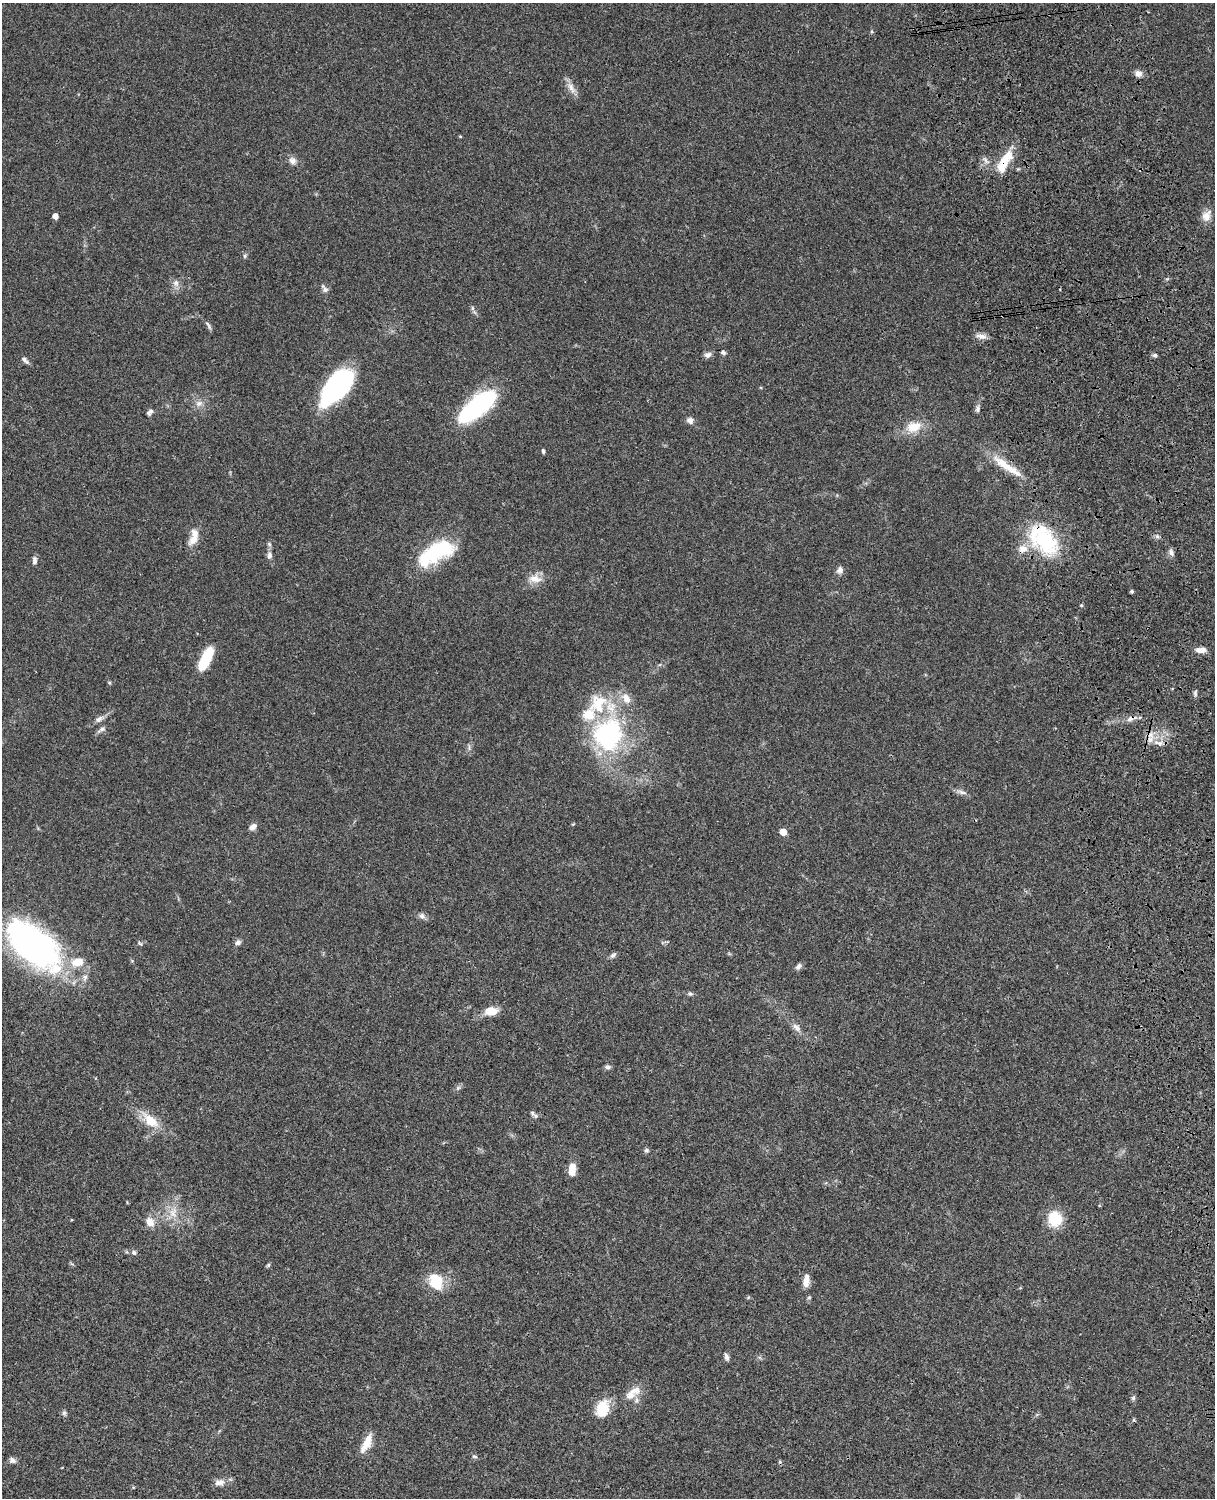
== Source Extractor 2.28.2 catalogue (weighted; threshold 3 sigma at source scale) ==
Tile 6 of 4 x 3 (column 2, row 2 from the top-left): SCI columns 1333-2545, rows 1772-3267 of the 5088 x 4925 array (HDU 1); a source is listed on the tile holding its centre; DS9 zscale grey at full resolution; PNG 1217 x 1500 px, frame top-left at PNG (2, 3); no overlay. Shown black and unused: <1% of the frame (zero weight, under 3 of 4 exposures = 6% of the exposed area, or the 3 px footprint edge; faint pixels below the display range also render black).
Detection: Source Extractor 2.28.2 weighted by HDU 2 'WHT'; one run over the whole footprint, this tile lists its part. Background 0.0765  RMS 0.0057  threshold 0.0258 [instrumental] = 3 sigma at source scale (4.5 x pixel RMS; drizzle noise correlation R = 1.50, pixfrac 1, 0.05/0.05 arcsec/px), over >= 5 px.
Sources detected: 91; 1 inside a brighter object's white glare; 1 cosmic-ray / hot-pixel residue — not listed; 6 inside a brighter listed object's ellipse — not listed separately; the other 83 listed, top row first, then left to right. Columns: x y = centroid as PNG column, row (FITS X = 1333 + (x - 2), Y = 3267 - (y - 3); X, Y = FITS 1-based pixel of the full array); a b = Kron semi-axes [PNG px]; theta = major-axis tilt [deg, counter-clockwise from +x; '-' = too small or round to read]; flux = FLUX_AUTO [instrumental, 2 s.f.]
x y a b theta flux
1138 73 9 9 - 2.8
571 88 19 7 -57 4.2
460 136 4 3 - 0.49
292 161 11 9 -44 3
1004 162 32 11 60 14
55 216 4 4 - 4.5
1206 216 16 11 64 5
245 256 6 4 62 0.91
176 283 9 8 - 2.6
324 289 13 6 -55 2.2
472 308 6 4 -89 0.92
208 325 13 4 -61 1.4
981 336 13 7 -6 3.1
723 352 6 5 - 1.2
708 355 9 7 15 2.3
1155 355 6 5 - 1.1
25 360 12 5 -43 1.7
336 387 37 19 53 91
199 403 11 7 28 3.1
477 406 44 17 39 68
978 409 10 6 83 1.7
149 412 10 6 48 1.7
690 420 9 8 - 2.4
914 427 18 12 9 11
543 451 6 3 -76 0.92
1006 466 51 9 -34 14
1157 536 5 5 - 1.1
193 539 19 10 53 5.9
1044 540 35 21 -45 51
269 544 6 5 - 1.1
1023 549 13 10 13 5.7
438 550 41 20 22 38
1171 552 10 6 -68 2
269 555 9 6 89 2.2
34 560 10 5 88 1.9
840 570 9 7 84 2.4
535 579 18 11 -4 6.2
1132 591 4 4 - 1.1
1081 605 5 4 - 0.58
1201 650 11 6 -1 4.3
206 658 26 9 63 22
109 682 5 3 - 0.67
1195 693 8 5 81 1.2
626 698 16 10 -57 5.8
1131 718 16 7 18 3.5
99 719 13 6 36 2.7
101 729 11 5 30 1.8
608 734 39 35 69 83
1150 740 10 7 90 3.6
962 792 16 4 -17 2.2
253 827 10 7 40 2.8
783 832 5 5 - 8.7
422 916 9 7 -39 2.1
238 942 7 6 - 1.9
140 943 7 4 -44 0.8
33 945 67 33 -41 160
613 955 10 6 41 1.6
799 966 9 6 49 1.8
690 994 7 5 -21 1.1
491 1011 12 8 4 9.5
796 1027 14 7 -42 3.2
607 1067 8 5 -2 1.4
532 1113 8 5 -38 1.4
150 1120 28 13 -40 12
646 1150 6 5 - 1.2
572 1169 13 7 87 7.6
173 1212 17 11 76 7.9
1055 1219 14 13 - 20
150 1222 13 10 -57 5.5
134 1252 6 6 - 1.6
268 1265 6 5 - 0.8
436 1281 19 15 -64 17
806 1281 19 8 84 4.7
726 1357 9 5 -72 1.8
633 1393 27 11 39 8.3
1133 1398 6 6 - 1.1
603 1409 19 14 72 14
64 1413 7 5 69 1.2
366 1443 25 8 64 8.4
474 1456 8 5 -7 1
12 1460 8 6 -23 2.1
219 1483 15 8 13 3.9
133 1487 4 4 - 0.51
Overlapping masked pixels (flux is a lower limit): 4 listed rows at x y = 1004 162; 1006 466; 1044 540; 1131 718